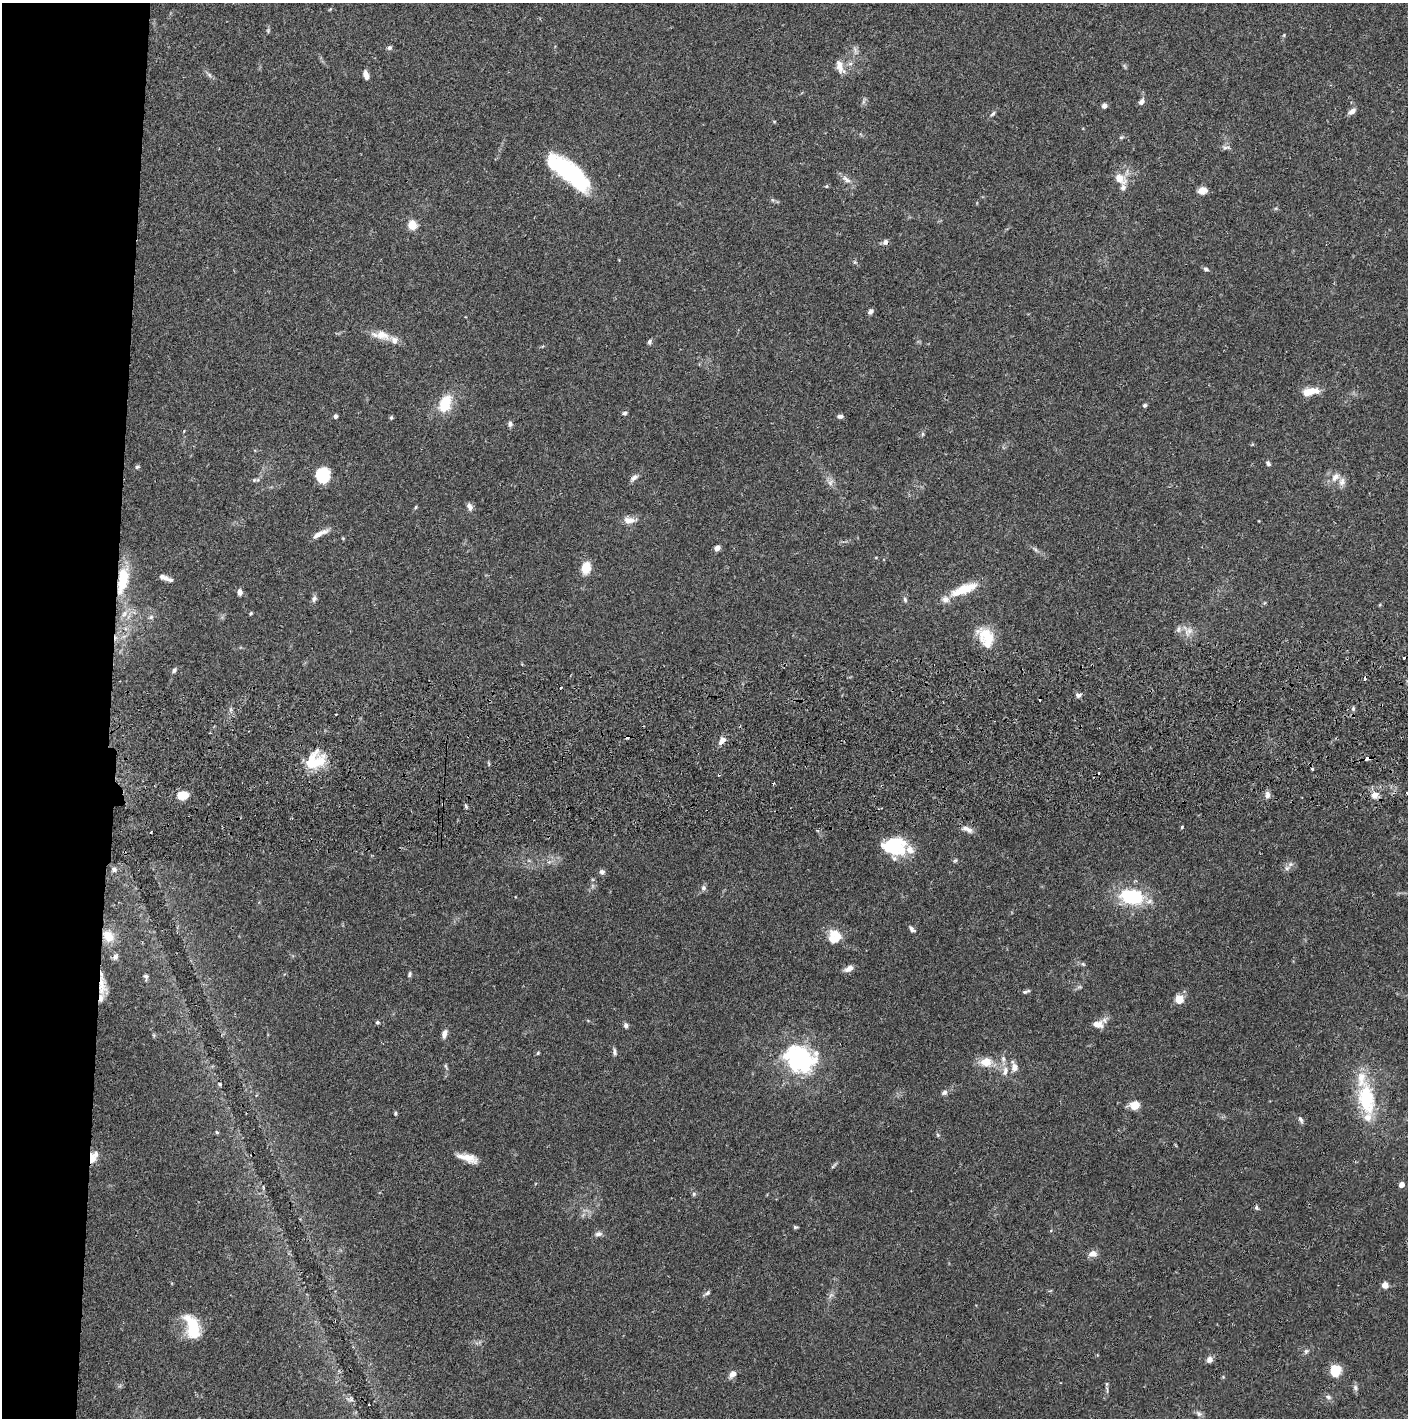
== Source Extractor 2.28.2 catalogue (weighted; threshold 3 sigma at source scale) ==
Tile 4 of 3 x 3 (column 1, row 2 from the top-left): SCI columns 5-1410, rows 1472-2887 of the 4229 x 4360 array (HDU 1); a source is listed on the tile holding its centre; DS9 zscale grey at full resolution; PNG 1410 x 1420 px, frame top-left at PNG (2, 3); no overlay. Shown black and unused: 8% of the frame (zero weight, under 2 of 3 exposures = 3% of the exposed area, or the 3 px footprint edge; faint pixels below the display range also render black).
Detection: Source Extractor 2.28.2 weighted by HDU 2 'WHT'; one run over the whole footprint, this tile lists its part. Background 0.0683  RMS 0.0049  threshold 0.0219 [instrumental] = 3 sigma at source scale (4.5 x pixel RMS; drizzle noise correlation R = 1.50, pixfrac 1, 0.05/0.05 arcsec/px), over >= 5 px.
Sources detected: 162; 1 inside a brighter object's white glare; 10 cosmic-ray / hot-pixel residue — not listed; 17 inside a brighter listed object's ellipse — not listed separately; the other 134 listed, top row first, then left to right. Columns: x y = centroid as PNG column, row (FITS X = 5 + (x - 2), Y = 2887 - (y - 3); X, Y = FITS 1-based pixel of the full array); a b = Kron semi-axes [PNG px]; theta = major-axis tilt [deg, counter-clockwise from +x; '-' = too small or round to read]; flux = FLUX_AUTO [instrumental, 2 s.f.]
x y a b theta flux
1284 35 6 3 72 0.48
390 48 7 5 43 1
840 66 19 9 -69 4.2
209 75 8 5 -59 1.1
366 75 9 5 -74 3
1142 101 8 6 56 1.8
1104 106 6 5 - 1.6
1352 111 9 6 34 2.3
993 114 8 5 45 1
774 121 5 3 - 0.42
1121 137 6 4 1 0.64
1226 147 14 4 1 1.3
567 170 43 18 -36 51
1120 178 16 9 -33 6
847 180 12 6 -42 2.5
826 186 5 4 - 0.56
1203 190 9 7 9 4
412 225 5 5 - 23
885 242 8 7 - 1.7
1206 269 7 5 -28 1.1
870 311 7 5 48 1.4
382 335 21 11 -18 6.6
649 342 7 5 60 1
1310 392 19 7 11 7.9
445 404 18 11 69 15
1145 405 5 4 - 0.95
625 413 6 4 4 0.91
335 416 5 4 - 1.1
840 416 7 5 -5 1.4
391 418 5 4 - 0.71
510 424 7 6 - 1.4
923 434 6 4 90 0.71
1268 463 7 5 -56 1
137 467 6 4 15 0.78
323 475 15 13 85 14
1335 477 13 9 50 3.9
634 478 11 6 39 2
254 480 5 4 - 0.6
830 483 10 7 56 2
415 507 5 3 - 0.53
470 507 9 6 -69 2.3
629 520 15 8 -3 3.9
318 535 16 7 33 3.6
717 548 6 5 - 2.3
1035 549 8 4 -37 1
586 568 11 8 78 9.6
122 580 36 13 80 18
169 580 13 6 -19 2
964 589 33 10 22 14
240 592 7 5 -85 2.1
314 599 9 6 79 1.4
905 600 8 5 -64 0.98
1264 603 5 3 - 0.53
251 613 4 3 - 0.68
124 614 11 7 60 3
151 617 6 6 - 1.1
1188 632 15 8 32 3.6
989 637 34 17 -28 12
174 670 7 5 48 1.1
1078 695 8 6 5 1.6
1353 709 5 4 - 0.78
722 741 10 6 54 3
1367 758 5 3 - 2.8
312 763 35 17 64 14
773 783 3 3 - 0.46
1407 793 3 3 - 0.64
182 795 11 7 7 8.4
1267 795 9 6 87 2
1375 795 9 8 - 3.8
443 804 3 3 - 1.3
466 806 7 3 -55 0.74
1182 827 3 3 - 0.75
968 830 12 8 -41 2.5
894 846 23 18 1 28
955 860 6 4 30 0.67
1287 868 7 7 - 1.5
114 869 7 6 - 1.7
602 872 7 6 - 1.5
703 888 8 7 - 1.4
1132 897 25 15 -12 32
912 929 9 5 -45 1.4
108 936 13 11 -54 8.4
836 939 18 10 10 6.3
115 957 9 7 54 1.7
1083 964 7 4 -44 0.71
849 969 10 6 26 3.2
410 974 8 5 65 0.92
146 977 7 5 -88 1.2
101 985 26 10 -86 7.7
1079 987 7 4 18 0.84
1026 992 10 4 19 0.97
1179 999 10 10 - 5
377 1022 4 4 - 0.83
1098 1024 14 9 -6 4.4
626 1026 6 5 - 1.5
444 1034 10 5 79 2.5
614 1052 9 5 -79 1.4
538 1053 5 4 - 0.56
800 1059 39 30 -24 54
1003 1059 9 6 -90 1.7
986 1062 11 10 - 7.1
446 1066 8 4 -81 0.78
1014 1067 11 8 -90 3.1
1005 1071 14 7 78 3.4
220 1084 4 4 - 0.57
944 1092 7 6 - 1.5
1367 1096 37 22 -79 31
1135 1105 10 8 13 6.4
395 1113 4 4 - 0.74
1301 1120 9 5 -62 1.2
217 1132 5 4 - 0.6
938 1135 6 4 -71 0.61
92 1158 10 6 89 5.1
467 1158 24 8 -16 6.2
833 1166 13 2 49 0.78
1402 1185 4 4 - 4.2
694 1194 6 5 - 0.77
1256 1207 6 4 -89 0.8
795 1227 5 4 - 0.71
598 1234 9 6 11 1.7
1092 1254 10 7 14 3.1
1385 1285 6 6 - 3.2
708 1293 7 5 42 1.1
831 1295 7 5 34 1.2
193 1329 23 13 -88 18
1306 1351 7 5 69 1
1209 1360 6 6 - 3
1335 1371 12 11 - 8.6
732 1374 10 7 53 2.6
1107 1384 6 4 89 0.69
1355 1387 8 6 -63 1.3
1328 1397 8 6 -17 1.3
351 1399 6 4 -71 0.95
1199 1414 10 6 -39 1.6
Overlapping masked pixels (flux is a lower limit): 6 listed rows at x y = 122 580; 1367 758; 312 763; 443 804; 101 985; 92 1158
Isophote crosses this tile's border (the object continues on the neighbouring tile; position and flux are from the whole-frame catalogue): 1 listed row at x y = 1407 793